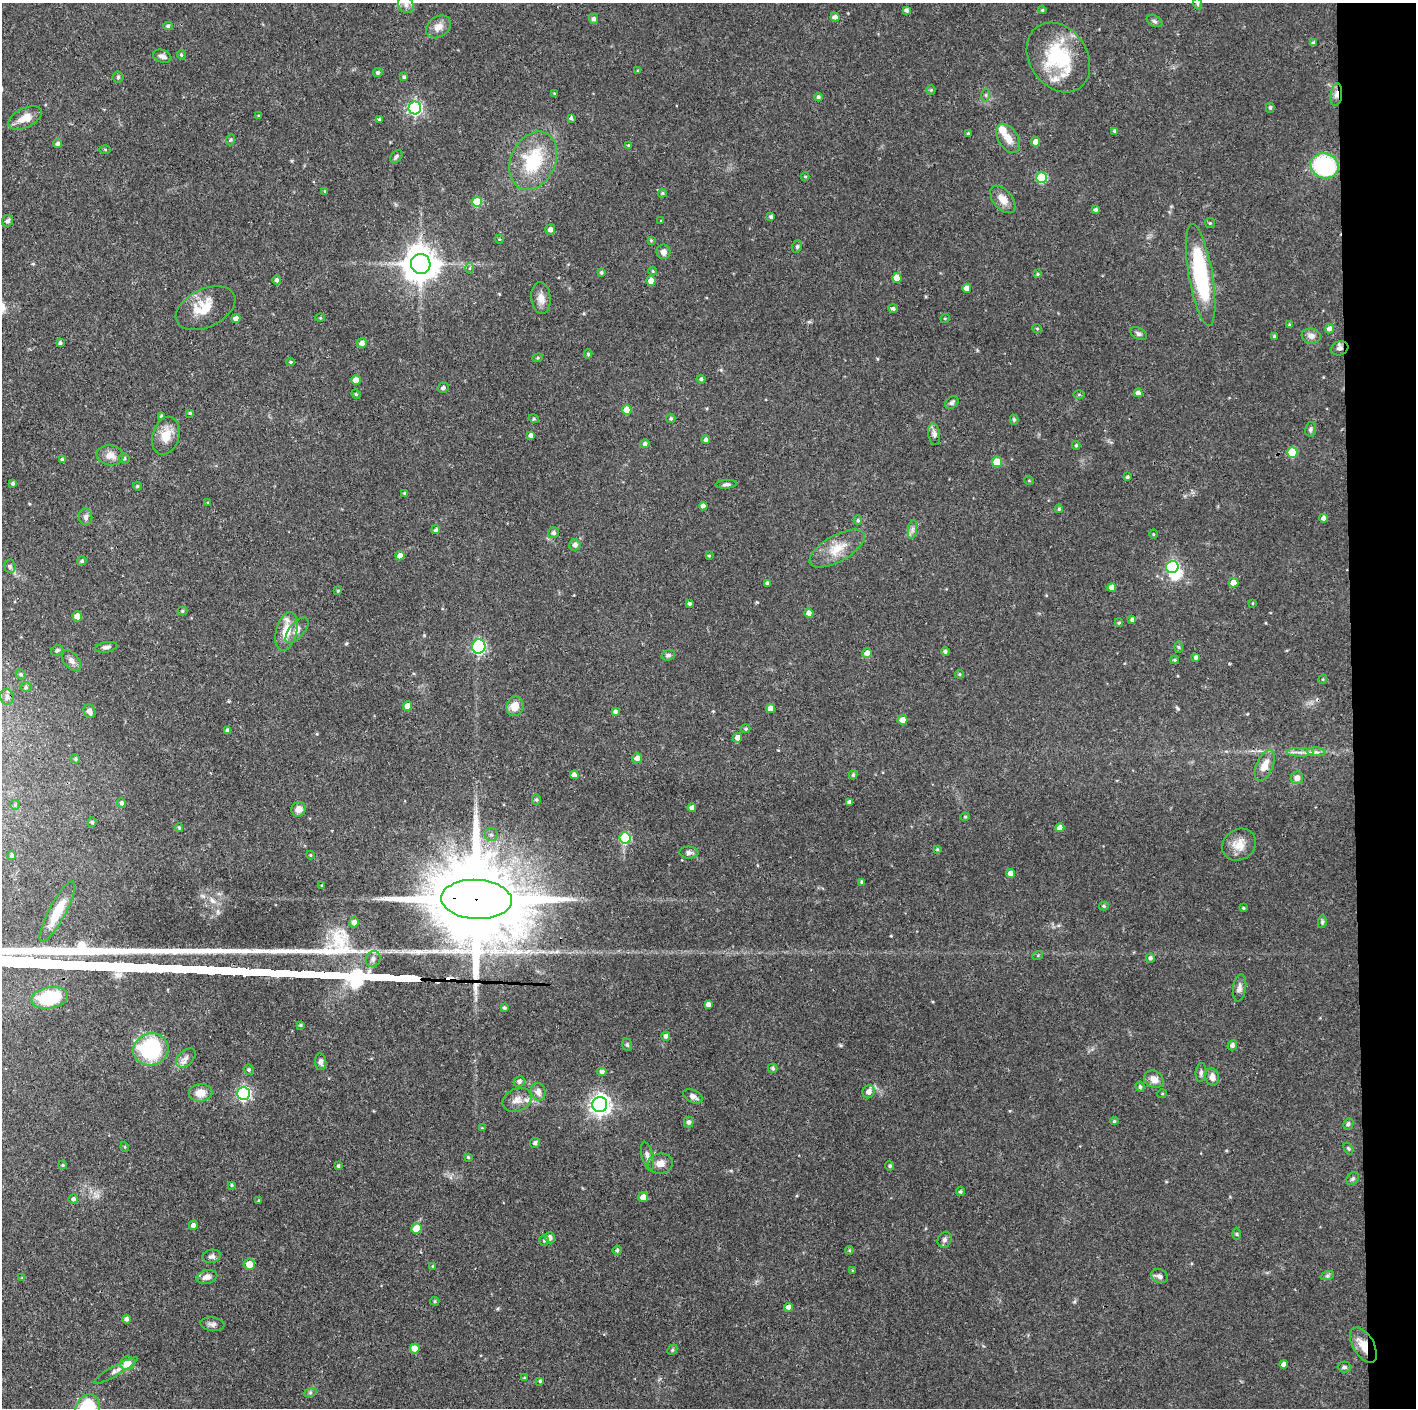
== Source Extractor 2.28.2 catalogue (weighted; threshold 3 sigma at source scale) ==
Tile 6 of 3 x 3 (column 3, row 2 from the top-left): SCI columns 2830-4243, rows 1407-2812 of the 4244 x 4221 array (HDU 1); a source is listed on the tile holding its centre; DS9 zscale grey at full resolution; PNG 1418 x 1410 px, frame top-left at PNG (2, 3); each listed source drawn as its Kron ellipse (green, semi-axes under 4 px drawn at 4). Shown black and unused: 5% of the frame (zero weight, under 3 of 4 exposures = <1% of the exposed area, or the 3 px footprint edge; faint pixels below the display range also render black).
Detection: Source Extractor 2.28.2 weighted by HDU 2 'WHT'; one run over the whole footprint, this tile lists its part. Background 0.0774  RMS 0.0036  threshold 0.0162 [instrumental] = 3 sigma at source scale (4.5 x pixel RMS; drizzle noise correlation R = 1.50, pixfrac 1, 0.05/0.05 arcsec/px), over >= 5 px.
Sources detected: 289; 1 inside a brighter object's white glare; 1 cosmic-ray / hot-pixel residue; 1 long thin detection or spike segment (spike, bleed or trail) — neither listed nor drawn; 4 inside a brighter listed object's ellipse — not listed separately; the other 282 listed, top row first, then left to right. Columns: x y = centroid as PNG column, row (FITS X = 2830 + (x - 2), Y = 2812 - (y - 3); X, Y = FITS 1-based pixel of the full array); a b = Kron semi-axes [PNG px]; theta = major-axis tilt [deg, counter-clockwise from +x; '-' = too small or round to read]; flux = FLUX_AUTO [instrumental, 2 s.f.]
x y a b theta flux
406 4 9 7 -57 2
1198 4 6 3 -71 0.45
906 10 4 4 - 0.98
1042 10 4 4 - 0.41
835 17 4 4 - 1.5
594 19 5 4 - 1
1154 21 8 5 -27 0.82
168 26 5 4 - 0.59
438 27 13 10 37 3.2
1314 43 4 3 - 0.79
181 55 5 4 - 0.51
162 56 9 6 -19 1.4
1058 57 37 29 -56 28
638 71 4 3 - 0.37
378 73 4 4 - 0.73
118 77 5 5 - 0.56
404 77 4 4 - 0.72
931 90 5 4 - 0.46
554 93 4 3 - 0.28
986 95 6 4 -89 0.57
1336 95 11 5 85 1.7
818 97 4 4 - 0.76
415 108 6 6 - 73
1270 108 5 4 - 0.6
259 116 3 3 - 0.42
25 118 18 9 26 4.9
571 118 4 3 - 0.73
379 119 4 4 - 0.49
1115 131 4 3 - 0.91
968 134 3 3 - 0.61
1008 138 16 9 -58 3.5
230 140 5 3 - 0.45
1036 142 4 4 - 2.7
58 144 5 4 - 0.97
628 145 4 3 - 0.4
105 149 5 3 - 0.35
396 156 7 5 51 0.76
533 161 30 22 65 21
1324 166 14 12 -20 36
805 177 4 3 - 0.34
1041 178 5 5 - 20
325 191 4 3 - 0.33
662 193 5 4 - 0.49
1003 199 16 9 -49 3.7
477 202 5 5 - 11
1095 210 4 4 - 0.8
771 217 4 3 - 0.91
8 221 6 5 - 1.1
661 221 4 2 - 0.25
1210 223 5 5 - 0.49
550 230 5 5 - 1.6
499 239 4 3 - 0.31
651 240 3 3 - 0.35
797 246 6 4 70 0.6
663 252 7 7 - 1.9
421 264 10 10 - 750
470 268 5 3 - 0.44
653 271 4 4 - 0.39
601 273 4 4 - 0.56
1037 274 4 4 - 0.44
1201 275 52 12 -80 38
897 278 5 4 - 4.8
277 280 5 4 - 0.84
651 281 5 4 - 2.9
967 288 4 4 - 2.7
541 298 16 9 -84 3
206 308 32 19 26 9.3
893 309 5 4 - 0.79
236 318 4 4 - 1.8
320 318 5 3 - 0.32
945 318 5 3 - 0.28
1289 325 4 3 - 0.48
1037 328 5 3 - 0.36
1329 329 4 4 - 1.5
1138 333 9 5 -28 1
1274 336 3 3 - 0.42
1311 336 9 7 -11 2
60 343 4 3 - 0.84
362 343 5 4 - 1.7
1340 348 9 7 20 1.4
588 354 4 4 - 0.5
538 358 5 4 - 0.48
290 362 4 3 - 0.41
701 379 4 4 - 0.77
356 380 5 4 - 4.5
443 388 5 5 - 1.1
1138 393 4 4 - 1.6
356 394 5 4 - 0.47
1079 394 6 4 1 0.42
952 402 7 5 41 0.94
627 410 5 5 - 4.5
190 413 4 3 - 0.43
161 416 4 4 - 0.46
671 418 5 5 - 0.6
534 419 5 3 - 0.42
1014 420 5 4 - 0.58
1311 429 7 5 79 0.82
934 434 11 6 -80 1.3
531 435 4 4 - 1.4
166 436 19 13 73 5.7
706 440 4 4 - 1
645 444 5 4 - 1
1076 445 4 3 - 0.51
1292 452 5 5 - 14
110 455 13 10 -8 3.1
124 458 5 5 - 0.68
62 460 4 4 - 0.69
997 462 5 5 - 6.5
1127 477 3 3 - 0.74
1029 481 5 3 - 0.28
13 483 4 3 - 0.69
726 484 10 4 4 0.89
137 486 4 4 - 0.39
405 493 4 3 - 0.51
208 503 4 3 - 0.39
703 506 4 4 - 1.7
1059 509 4 4 - 0.5
86 517 8 6 -83 1.3
1324 518 4 4 - 1.4
858 520 5 4 - 0.58
912 529 9 4 81 1.1
436 530 4 4 - 0.88
554 533 5 5 - 1
1153 534 5 3 - 0.33
575 545 5 5 - 1.7
837 549 31 13 29 7.8
400 556 5 4 - 1.9
709 556 3 3 - 0.38
82 561 5 4 - 0.58
10 566 6 5 - 0.69
1172 567 6 6 - 52
768 583 4 3 - 0.91
1233 583 5 5 - 3.2
1112 587 4 4 - 2.8
338 591 4 3 - 0.36
689 603 4 3 - 0.63
1253 603 4 2 - 0.28
182 611 5 4 - 0.48
809 613 5 4 - 1.6
77 616 5 5 - 4
1132 620 4 3 - 0.86
1119 622 4 4 - 0.43
297 630 15 7 50 1.9
286 631 20 10 76 6
479 646 7 6 - 51
106 647 11 5 10 1.2
1178 647 6 4 -89 0.51
57 650 6 4 28 0.82
945 652 4 4 - 0.77
867 653 5 4 - 2
668 655 7 5 18 0.85
1196 657 4 4 - 0.95
1175 660 4 4 - 0.43
71 661 12 7 -49 1.8
21 674 5 4 - 0.57
960 674 4 3 - 0.48
1323 679 4 3 - 0.35
26 687 5 5 - 0.62
7 697 8 6 -78 1.2
408 706 4 4 - 3.4
515 706 10 8 73 4.4
770 708 4 4 - 2.5
89 711 7 6 - 1.6
615 711 4 3 - 0.92
902 720 5 4 - 2.9
746 729 5 4 - 0.49
228 730 4 3 - 1
737 738 5 4 - 1.8
1300 752 13 4 0 1.6
1316 752 9 3 -5 1.1
637 758 5 5 - 2
75 759 5 4 - 0.6
1265 765 16 8 66 4.3
574 775 4 4 - 2.6
853 775 4 3 - 0.55
1297 778 6 6 - 2.2
536 799 5 4 - 0.57
849 802 4 4 - 1.1
121 803 5 4 - 0.98
15 805 5 4 - 0.46
692 808 4 4 - 1.6
299 809 7 7 - 2.3
965 817 4 4 - 0.4
92 822 5 4 - 0.56
179 828 4 3 - 0.55
1060 828 4 4 - 2.7
491 835 6 6 - 0.94
625 838 6 5 - 25
1239 845 17 15 33 5
937 849 4 4 - 0.47
689 853 9 6 -3 1.3
12 855 4 4 - 0.57
310 855 4 4 - 0.35
1011 873 4 4 - 3
862 882 4 3 - 0.84
322 886 4 4 - 0.49
477 899 35 19 -3 9100
1104 906 5 4 - 0.59
1243 908 4 3 - 0.42
57 912 34 8 62 8.2
354 922 5 5 - 1.9
1322 922 6 4 81 0.57
1038 955 5 3 - 0.36
1150 958 5 4 - 0.85
373 959 8 7 - 1.4
1240 988 13 6 83 1.5
50 998 18 10 10 19
708 1004 4 4 - 1.4
504 1008 3 3 - 0.57
300 1025 4 3 - 0.45
666 1036 4 4 - 1.1
627 1045 6 5 - 0.6
1232 1045 5 4 - 0.99
151 1049 18 16 16 33
186 1058 11 7 43 1.7
321 1062 8 5 -85 1.3
773 1068 5 4 - 0.7
249 1070 5 5 - 0.68
602 1072 5 4 - 0.94
1201 1072 9 5 84 1
1212 1077 9 7 -80 2.1
1154 1079 10 8 -30 2.8
519 1081 6 5 - 1.1
1140 1087 5 4 - 0.77
538 1092 9 7 -72 2.2
868 1092 7 6 - 2.1
201 1093 12 8 6 4
244 1093 6 6 - 73
1162 1094 5 3 - 0.3
693 1096 10 6 -26 1.7
517 1100 15 11 24 3.1
600 1105 7 7 - 190
1114 1121 4 4 - 0.42
689 1122 5 5 - 0.83
1348 1124 6 5 - 0.74
482 1128 4 4 - 0.29
535 1143 5 5 - 1.1
125 1147 5 3 - 0.32
1348 1148 6 3 -59 0.44
647 1156 15 5 -76 1.7
468 1157 4 4 - 0.49
660 1163 13 10 7 2.8
63 1165 4 4 - 0.41
338 1166 4 3 - 0.55
890 1166 5 4 - 0.65
1353 1179 7 5 44 0.78
231 1185 4 3 - 0.39
960 1192 4 4 - 0.61
643 1197 5 5 - 3
73 1199 5 5 - 0.92
259 1201 3 3 - 0.38
193 1225 4 4 - 1.4
416 1229 5 5 - 6.9
1237 1234 6 4 -89 0.51
550 1238 5 5 - 1.5
544 1240 5 4 - 0.54
945 1240 8 7 - 1.1
617 1250 5 4 - 0.73
849 1250 4 4 - 0.4
212 1256 9 6 9 1.2
249 1264 6 5 - 3.4
433 1266 3 3 - 0.42
853 1270 4 3 - 0.44
1160 1276 8 6 -25 1.3
1327 1276 7 4 18 0.65
207 1277 10 7 13 2.1
22 1278 4 4 - 0.32
435 1301 5 4 - 0.46
789 1307 4 4 - 2
126 1319 4 4 - 0.96
212 1324 12 6 -7 1.4
1363 1345 19 10 -60 5.9
415 1348 5 5 - 4.5
672 1350 6 4 47 0.45
127 1363 7 7 - 5.1
1284 1364 4 4 - 1.7
1344 1367 7 5 0 0.75
116 1371 25 5 30 1.8
524 1378 4 3 - 0.38
540 1381 4 3 - 0.5
310 1393 6 4 19 0.64
88 1408 14 11 65 23
Overlapping masked pixels (flux is a lower limit): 4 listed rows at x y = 1336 95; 1340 348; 477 899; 1363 1345
Isophote crosses this tile's border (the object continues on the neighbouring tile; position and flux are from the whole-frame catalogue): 1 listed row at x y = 88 1408